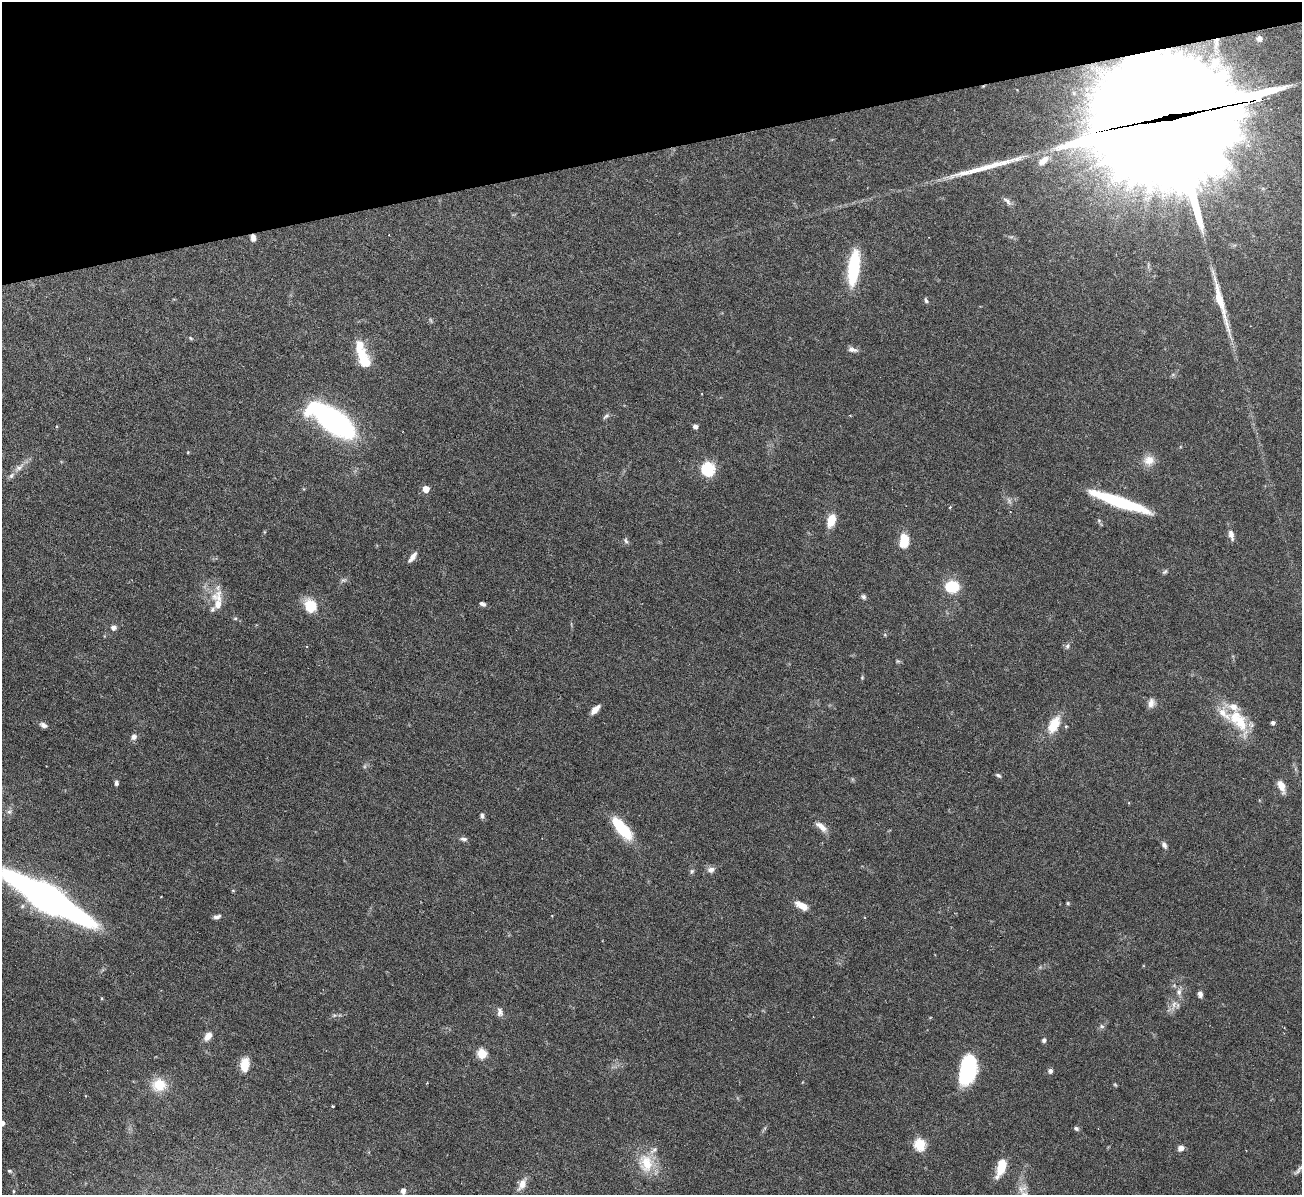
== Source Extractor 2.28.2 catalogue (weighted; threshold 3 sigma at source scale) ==
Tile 3 of 4 x 4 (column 3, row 1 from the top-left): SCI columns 2599-3898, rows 3725-4917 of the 5199 x 5182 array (HDU 1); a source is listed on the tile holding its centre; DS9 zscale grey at full resolution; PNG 1304 x 1197 px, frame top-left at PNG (2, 2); no overlay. Shown black and unused: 13% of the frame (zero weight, under 3 of 6 exposures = <1% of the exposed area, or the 3 px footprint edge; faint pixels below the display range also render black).
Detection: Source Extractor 2.28.2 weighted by HDU 2 'WHT'; one run over the whole footprint, this tile lists its part. Background 0.0842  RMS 0.0032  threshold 0.0132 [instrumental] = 3 sigma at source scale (4.09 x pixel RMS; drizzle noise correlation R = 1.36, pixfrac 0.8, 0.05/0.05 arcsec/px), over >= 5 px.
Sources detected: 107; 1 too faint to see at this stretch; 2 inside a brighter object's white glare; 1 cosmic-ray / hot-pixel residue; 2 long thin detections or spike segments (spike, bleed or trail) — not listed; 9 inside a brighter listed object's ellipse — not listed separately; the other 92 listed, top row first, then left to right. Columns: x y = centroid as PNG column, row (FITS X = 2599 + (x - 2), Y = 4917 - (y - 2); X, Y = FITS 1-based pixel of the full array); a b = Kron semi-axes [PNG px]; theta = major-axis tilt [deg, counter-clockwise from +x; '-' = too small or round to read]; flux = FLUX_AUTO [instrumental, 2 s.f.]
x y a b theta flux
1259 38 4 4 - 1.1
1172 117 77 40 11 14000
1043 161 14 8 41 3.3
1007 201 13 6 -45 1.2
253 238 8 6 -87 1.4
854 268 33 10 82 22
926 300 7 5 -70 0.6
191 338 7 4 -28 0.42
852 349 13 6 -14 1.4
362 355 17 12 -52 5.8
606 416 10 5 34 0.71
334 421 30 13 -37 120
695 426 4 4 - 1.2
188 452 4 3 - 0.25
1149 460 15 13 7 3.3
19 468 17 7 40 2.3
708 469 6 6 - 47
426 489 5 5 - 4.8
1120 502 60 9 -19 23
950 507 5 3 - 0.33
831 520 14 8 71 4.9
1099 521 5 5 - 0.49
1231 535 14 6 -75 1.6
626 541 9 5 -72 0.72
904 541 15 9 85 6
413 557 12 5 53 1.8
1165 572 8 5 44 0.55
343 580 9 5 25 0.75
952 586 10 9 - 15
863 597 7 6 - 0.72
217 601 30 12 -86 6.2
482 604 7 4 -23 0.86
310 606 17 13 -60 6.5
235 618 6 4 1 0.41
113 627 5 5 - 1.5
885 634 6 4 -1 0.37
307 646 3 3 - 0.23
1067 646 8 6 62 0.77
898 661 6 5 - 0.44
862 678 5 4 - 0.35
1151 703 13 8 78 1.8
595 709 11 5 45 2.6
1240 722 29 17 -70 9.8
1273 723 4 4 - 0.94
43 725 10 6 -22 1.1
1054 725 22 11 62 7
1066 726 4 4 - 0.33
134 737 8 7 - 1.3
998 775 7 4 -31 0.58
116 783 7 5 84 0.75
1281 786 14 7 -67 3.2
9 812 7 6 - 0.9
482 816 8 5 -84 0.79
821 827 17 7 -40 2.5
622 829 29 11 -49 13
463 839 10 5 -5 0.86
1164 845 8 5 -63 1.1
711 870 9 7 6 1.5
692 871 7 6 - 0.62
233 890 5 3 - 0.3
47 898 65 15 -30 250
1068 903 4 4 - 0.42
802 906 15 7 -29 3.7
217 917 9 5 18 1
1179 992 11 8 87 1.7
1200 994 7 5 -79 1.1
102 998 4 4 - 0.3
1174 1004 13 7 63 2.1
500 1012 13 7 -82 1.4
1102 1026 7 6 - 0.7
1284 1027 3 2 - 0.24
208 1036 10 7 54 2.6
1044 1040 6 5 - 0.79
482 1054 5 5 - 18
245 1065 15 9 86 4.9
968 1070 29 16 78 22
1050 1071 6 5 - 0.93
159 1085 19 17 2 6.7
1115 1085 5 4 - 0.36
333 1106 3 3 - 0.48
2 1123 5 4 - 1.8
765 1128 7 4 71 0.47
1076 1128 7 5 -26 0.69
920 1144 6 5 - 29
1181 1148 6 6 - 1.8
646 1163 26 19 -77 8.8
1001 1167 19 8 72 8.1
1298 1170 18 5 47 1.1
9 1171 7 4 -26 0.57
522 1184 16 8 62 2.7
13 1191 5 3 - 0.32
403 1191 7 5 -81 1.3
Overlapping masked pixels (flux is a lower limit): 2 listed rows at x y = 1172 117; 253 238
Isophote crosses this tile's border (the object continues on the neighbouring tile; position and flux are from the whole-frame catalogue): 3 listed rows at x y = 47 898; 2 1123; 1298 1170